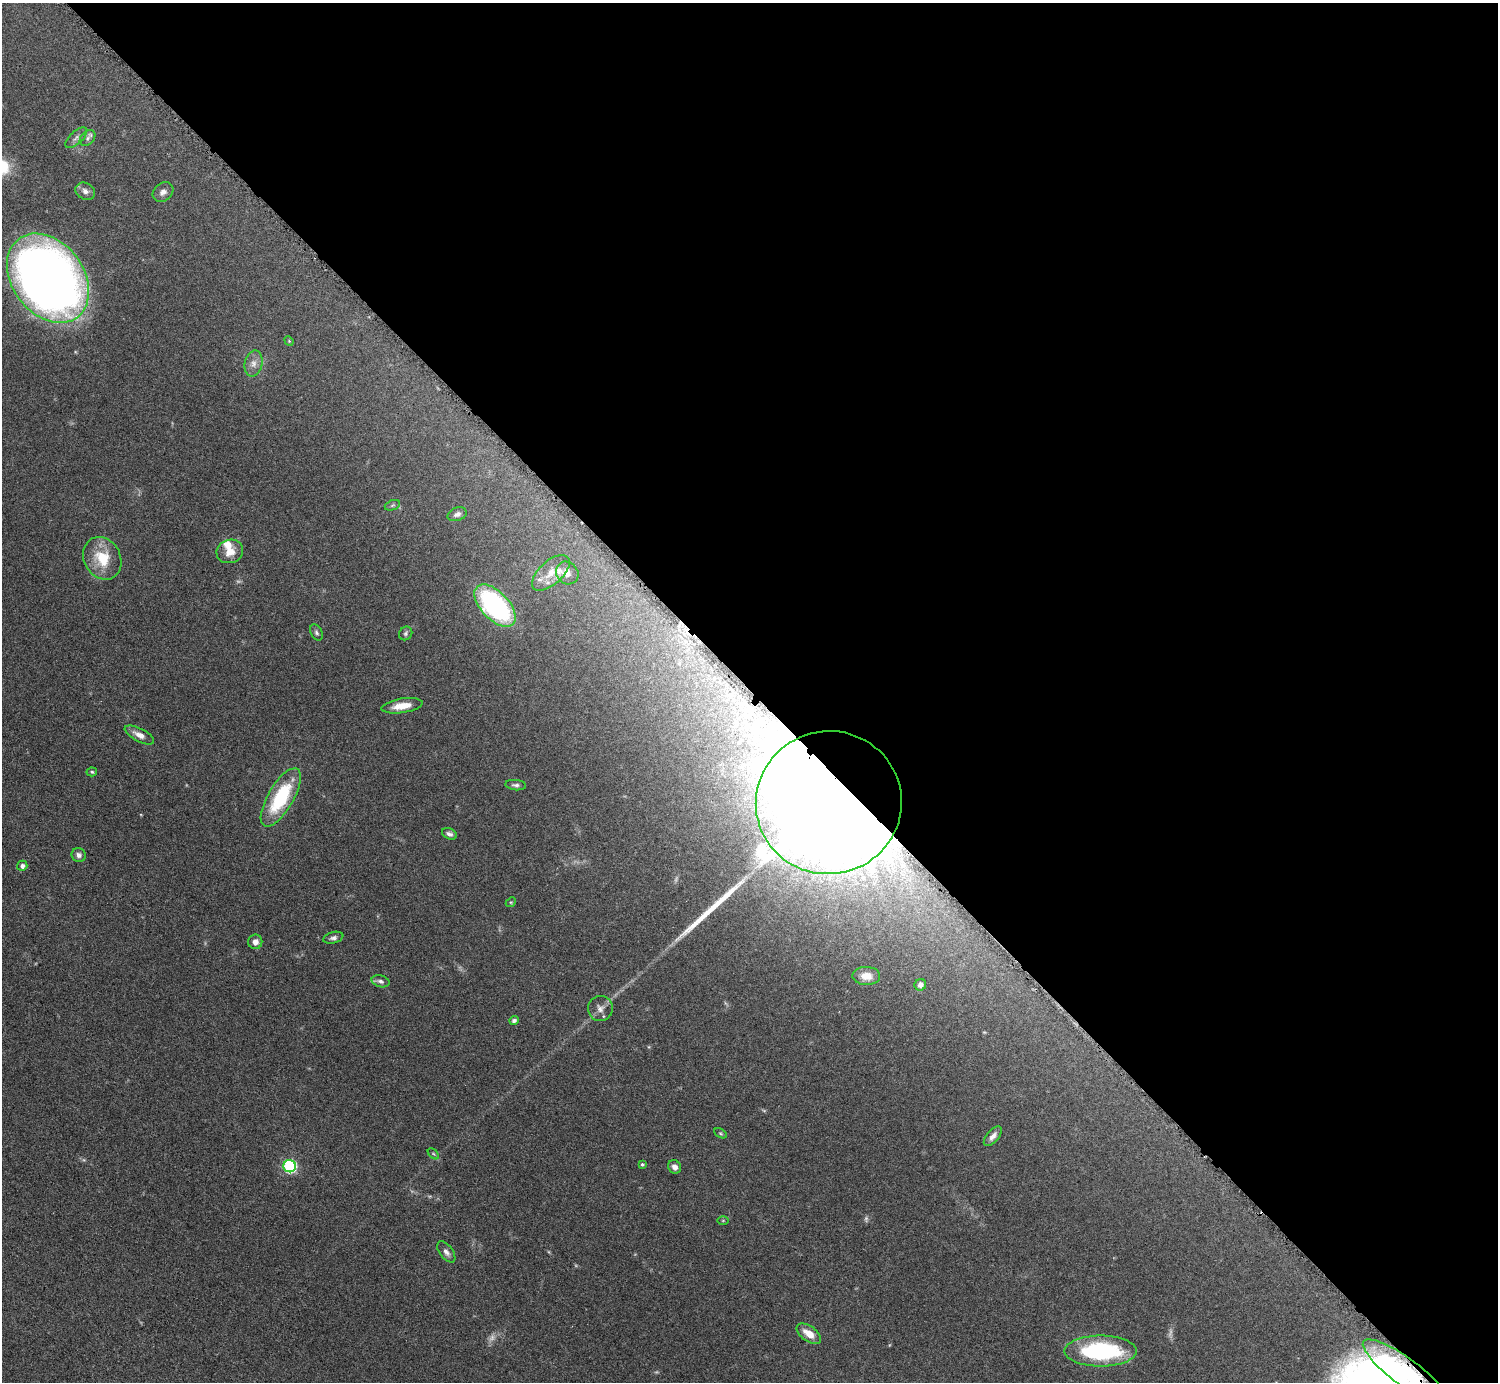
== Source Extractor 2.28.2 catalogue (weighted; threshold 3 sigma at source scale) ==
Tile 8 of 4 x 4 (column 4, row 2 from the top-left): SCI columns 4498-5993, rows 2926-4305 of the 5999 x 5997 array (HDU 1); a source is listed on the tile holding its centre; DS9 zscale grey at full resolution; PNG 1500 x 1384 px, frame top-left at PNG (2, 3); each listed source drawn as its Kron ellipse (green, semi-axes under 4 px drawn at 4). Shown black and unused: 50% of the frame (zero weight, under 3 of 6 exposures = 1% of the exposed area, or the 3 px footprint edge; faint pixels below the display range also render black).
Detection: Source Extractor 2.28.2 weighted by HDU 2 'WHT'; one run over the whole footprint, this tile lists its part. Background 0.0815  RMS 0.0036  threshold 0.0147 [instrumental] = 3 sigma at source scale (4.09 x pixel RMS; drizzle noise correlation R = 1.36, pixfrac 0.8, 0.05/0.05 arcsec/px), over >= 5 px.
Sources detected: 52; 3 too faint to see at this stretch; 1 long thin detection or spike segment (spike, bleed or trail) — neither listed nor drawn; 4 inside a brighter listed object's ellipse — not listed separately; the other 44 listed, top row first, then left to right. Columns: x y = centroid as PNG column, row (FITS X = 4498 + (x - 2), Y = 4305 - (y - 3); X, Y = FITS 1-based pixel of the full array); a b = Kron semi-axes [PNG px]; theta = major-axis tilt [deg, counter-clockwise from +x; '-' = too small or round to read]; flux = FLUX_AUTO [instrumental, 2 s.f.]
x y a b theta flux
76 138 13 6 42 1.4
87 138 9 6 44 1.1
85 191 10 8 -30 1.5
163 192 11 9 39 1.7
48 278 49 36 -53 390
289 341 5 4 - 0.34
253 363 13 9 78 2.2
392 505 8 5 20 0.58
457 514 10 6 18 1.3
230 551 13 11 19 4.1
102 558 22 18 -61 10
551 573 23 11 42 4.9
567 573 12 10 -47 2.6
495 606 26 14 -46 59
316 632 8 5 -61 0.78
406 633 7 6 - 0.72
402 706 20 7 9 4.5
139 735 16 6 -28 2.5
92 772 5 4 - 0.47
516 785 10 5 -5 0.92
281 797 33 12 60 23
829 803 73 71 15 1500
449 834 8 5 -25 1
79 855 7 7 - 1.2
22 866 5 5 - 1.3
511 902 5 4 - 0.4
333 938 10 5 15 1.1
255 942 7 7 - 1.7
866 976 14 9 -1 3.6
380 981 9 5 -15 1.1
920 985 6 5 - 1.4
600 1008 12 12 - 2.4
514 1020 5 4 - 1.1
720 1133 7 4 -31 0.46
993 1136 12 6 49 1.7
433 1154 7 4 -45 0.51
642 1164 4 3 - 0.5
290 1166 6 6 - 43
674 1167 7 6 - 1.7
723 1220 5 3 - 0.28
446 1252 12 6 -53 1.4
809 1334 14 7 -36 4.5
1101 1351 36 15 0 39
1406 1373 53 14 -37 33
Overlapping masked pixels (flux is a lower limit): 2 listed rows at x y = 829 803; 1406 1373
Isophote crosses this tile's border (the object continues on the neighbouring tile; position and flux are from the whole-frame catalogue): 1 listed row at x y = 1406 1373